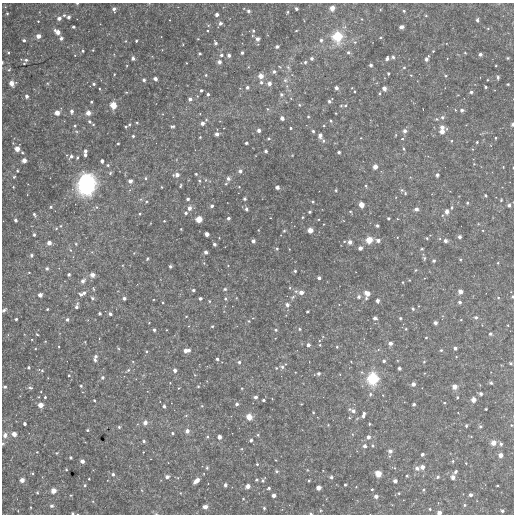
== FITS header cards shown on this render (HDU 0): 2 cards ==
NAXIS1  =                  512
NAXIS2  =                  512

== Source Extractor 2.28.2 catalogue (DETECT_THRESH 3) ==
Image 512 x 512 px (HDU 0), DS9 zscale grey, 1 PNG px = 1 image px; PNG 516 x 516 px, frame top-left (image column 1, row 512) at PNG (2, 3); no overlay
Background 3940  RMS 160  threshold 482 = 3 sigma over >= 5 px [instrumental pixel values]
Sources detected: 450; all 450 listed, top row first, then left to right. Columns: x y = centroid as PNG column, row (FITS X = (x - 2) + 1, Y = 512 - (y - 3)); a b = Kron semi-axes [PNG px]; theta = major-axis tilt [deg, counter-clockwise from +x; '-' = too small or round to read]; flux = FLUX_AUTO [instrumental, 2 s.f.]
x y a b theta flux
77 3 3 2 - 13000
332 8 5 4 - 85000
114 9 5 4 - 37000
296 9 3 3 - 33000
380 9 4 3 - 10000
248 11 3 3 - 26000
404 11 3 3 - 15000
288 12 3 2 - 12000
7 13 3 3 - 13000
64 15 4 4 - 14000
217 15 3 3 - 41000
426 16 4 3 - 11000
69 17 3 3 - 35000
59 18 4 4 - 47000
170 20 2 2 - 5400
477 20 4 3 - 26000
38 21 3 3 - 9400
220 23 4 4 - 36000
208 25 5 3 - 12000
73 27 3 3 - 20000
401 27 4 4 - 60000
488 28 4 4 - 13000
253 31 4 3 - 13000
296 31 3 3 - 9400
57 32 7 4 -36 84000
38 36 4 4 - 67000
337 37 12 10 -84 340000
380 37 4 3 - 12000
61 38 4 3 - 35000
198 39 3 2 - 6300
257 39 5 5 - 30000
24 40 3 3 - 21000
321 40 4 4 - 29000
136 41 3 3 - 16000
355 42 5 5 - 22000
215 43 4 3 - 24000
277 46 3 3 - 27000
93 50 3 3 - 8000
83 51 4 3 - 14000
433 51 3 3 - 11000
349 52 5 4 - 26000
8 53 4 3 - 11000
200 53 3 3 - 13000
242 53 3 3 - 25000
465 53 3 3 - 9400
480 54 4 3 - 39000
221 55 4 4 - 27000
229 55 4 3 - 38000
393 57 4 4 - 23000
133 58 4 4 - 41000
312 58 4 3 - 29000
508 58 4 3 - 13000
387 59 4 3 - 37000
427 59 5 3 - 51000
26 60 5 4 - 30000
2 62 3 2 - 8600
219 62 4 4 - 43000
305 62 4 4 - 17000
371 65 3 3 - 33000
496 66 3 2 - 10000
288 67 8 4 -54 19000
404 67 4 4 - 15000
9 70 4 3 - 15000
274 71 4 4 - 29000
388 73 3 3 - 15000
114 74 3 2 - 9800
206 75 3 3 - 11000
411 75 3 3 - 7900
261 76 5 5 - 79000
446 76 4 3 - 14000
498 77 4 3 - 25000
155 79 4 3 - 47000
144 80 3 3 - 25000
285 80 6 6 - 28000
487 80 2 2 - 9300
261 82 5 5 - 27000
12 83 5 5 - 87000
269 83 5 4 - 54000
94 84 4 3 - 22000
508 84 3 3 - 14000
247 87 4 4 - 29000
486 87 3 3 - 17000
240 88 3 3 - 6700
336 88 4 3 - 42000
384 88 4 4 - 61000
100 89 3 2 - 8100
201 90 3 3 - 19000
355 91 3 2 - 9900
126 92 4 3 - 9300
471 92 4 3 - 27000
379 93 4 3 - 12000
208 94 3 3 - 26000
281 94 4 4 - 24000
27 96 4 4 - 36000
190 99 4 4 - 37000
329 101 5 3 - 29000
91 102 3 3 - 16000
113 105 6 5 - 140000
299 105 4 3 - 14000
345 105 4 3 - 15000
341 106 4 3 - 10000
267 109 5 4 - 14000
455 110 4 2 - 7800
462 110 4 4 - 30000
72 111 5 4 - 39000
57 113 5 5 - 87000
88 113 5 5 - 77000
336 113 2 2 - 8100
308 116 3 2 - 12000
442 117 5 5 - 28000
282 118 4 4 - 59000
436 119 5 4 - 15000
89 121 4 4 - 19000
331 121 4 3 - 15000
137 123 3 3 - 11000
202 123 4 4 - 48000
93 124 4 3 - 11000
129 124 3 3 - 12000
512 124 4 3 - 31000
75 126 5 4 - 15000
172 126 5 3 - 21000
324 126 3 3 - 11000
126 127 3 3 - 18000
442 127 6 5 - 55000
290 128 3 3 - 15000
259 130 4 3 - 46000
313 131 3 3 - 20000
405 131 5 5 - 39000
442 131 5 5 - 72000
217 134 4 3 - 46000
320 135 5 4 - 43000
133 136 3 3 - 20000
200 137 3 3 - 11000
269 138 5 4 - 13000
496 138 3 2 - 12000
402 139 5 3 - 9400
323 141 5 5 - 20000
451 141 4 3 - 11000
477 142 3 3 - 14000
13 143 4 3 - 8500
118 143 3 2 - 13000
246 143 3 3 - 23000
17 149 4 4 - 89000
404 149 4 3 - 17000
473 149 3 3 - 9700
85 151 4 3 - 33000
266 151 3 3 - 29000
22 152 4 3 - 16000
339 152 3 3 - 23000
85 155 3 3 - 32000
71 156 6 5 - 37000
77 158 4 3 - 13000
24 160 4 4 - 72000
102 161 4 3 - 42000
474 164 3 3 - 8500
108 165 4 4 - 16000
375 167 4 4 - 71000
503 167 3 2 - 8700
17 171 3 3 - 16000
240 171 5 4 - 36000
110 173 5 4 - 16000
196 174 3 3 - 14000
176 175 7 4 4 58000
437 175 4 3 - 32000
14 177 4 4 - 15000
145 178 4 4 - 15000
228 178 5 4 - 35000
206 180 5 5 - 13000
130 181 4 4 - 57000
199 181 5 4 - 14000
86 184 20 16 82 990000
226 184 3 3 - 14000
180 186 4 2 - 14000
366 186 4 4 - 12000
13 187 3 3 - 10000
162 187 3 3 - 9300
239 187 3 3 - 8600
277 187 4 3 - 48000
336 190 3 3 - 14000
402 190 5 5 - 17000
405 193 4 3 - 15000
485 195 3 3 - 16000
188 199 3 3 - 27000
245 199 3 3 - 21000
501 200 3 3 - 11000
146 201 4 4 - 13000
313 202 3 3 - 13000
467 203 3 3 - 16000
361 205 5 4 - 93000
509 205 4 4 - 35000
212 206 3 3 - 33000
51 207 4 3 - 14000
97 207 5 5 - 16000
452 207 4 3 - 20000
189 208 5 4 - 53000
246 209 4 4 - 29000
416 209 4 4 - 48000
350 211 3 3 - 11000
447 211 5 4 - 54000
310 212 3 3 - 20000
186 213 4 3 - 21000
34 214 5 3 - 19000
140 214 4 3 - 9100
303 217 4 2 - 8100
228 218 3 3 - 31000
270 218 2 2 - 6300
388 218 3 3 - 16000
199 219 5 5 - 130000
15 220 3 3 - 36000
164 221 3 3 - 10000
377 226 3 3 - 25000
56 228 5 5 - 16000
310 230 4 4 - 93000
483 230 2 2 - 7800
284 231 4 4 - 12000
207 234 4 4 - 62000
34 235 3 3 - 19000
430 235 2 2 - 5100
397 237 3 2 - 6600
459 237 3 3 - 38000
219 238 2 2 - 5800
427 238 3 3 - 14000
369 240 6 6 - 140000
378 240 5 4 - 41000
253 241 4 3 - 39000
344 241 3 3 - 9800
445 241 4 4 - 37000
350 242 4 4 - 52000
49 243 4 4 - 62000
76 244 4 4 - 11000
214 244 3 3 - 31000
277 248 4 3 - 16000
360 248 4 4 - 49000
422 249 3 3 - 15000
70 250 5 3 - 10000
206 252 4 3 - 42000
134 253 4 3 - 9200
31 255 4 4 - 21000
147 258 4 3 - 12000
424 258 5 4 - 16000
460 259 4 3 - 12000
434 260 3 3 - 29000
498 263 3 3 - 11000
170 266 3 3 - 26000
47 268 5 4 - 20000
415 270 4 3 - 13000
295 271 3 3 - 17000
29 272 3 2 - 8300
69 274 3 3 - 28000
92 275 5 5 - 61000
319 278 3 3 - 33000
409 280 3 3 - 9100
83 281 7 5 49 39000
403 282 3 3 - 9800
93 289 5 3 - 12000
225 289 4 3 - 20000
193 290 3 3 - 24000
460 291 4 4 - 63000
301 292 5 5 - 64000
84 293 4 4 - 34000
367 294 7 6 - 94000
40 295 4 4 - 56000
81 295 4 3 - 28000
293 297 7 5 25 24000
359 297 4 4 - 31000
512 297 3 2 - 15000
92 298 5 4 - 22000
124 298 3 3 - 34000
200 298 3 3 - 30000
498 298 4 4 - 12000
225 299 4 4 - 18000
209 301 4 3 - 11000
377 301 4 3 - 40000
460 302 3 3 - 31000
287 305 5 4 - 49000
77 306 8 4 77 36000
47 309 3 3 - 13000
413 309 4 3 - 20000
4 310 6 4 34 22000
307 312 3 3 - 15000
100 314 3 3 - 23000
110 314 3 3 - 35000
186 316 3 2 - 7600
476 317 4 4 - 27000
253 318 3 3 - 7500
375 318 4 4 - 39000
400 318 3 3 - 16000
16 319 3 3 - 25000
67 319 4 4 - 29000
248 321 4 4 - 12000
435 323 4 3 - 40000
212 326 3 3 - 15000
300 329 5 4 - 16000
406 329 4 4 - 9300
154 330 3 3 - 33000
166 330 2 2 - 7900
276 330 4 4 - 19000
37 334 3 2 - 9800
490 334 5 4 - 17000
426 338 3 2 - 12000
32 339 3 2 - 6400
45 341 3 3 - 8300
85 342 3 3 - 9800
390 343 4 4 - 45000
308 345 4 4 - 37000
320 345 3 3 - 10000
337 347 3 3 - 14000
455 348 3 3 - 34000
186 350 7 4 4 89000
441 350 3 3 - 15000
146 351 4 4 - 12000
96 356 4 3 - 28000
217 359 3 3 - 27000
95 360 4 3 - 28000
384 361 3 3 - 24000
239 362 4 3 - 22000
424 362 4 3 - 12000
511 364 4 3 - 19000
29 367 3 3 - 20000
282 367 6 5 - 32000
276 368 4 4 - 12000
399 368 3 3 - 23000
128 370 4 4 - 16000
175 370 4 3 - 46000
42 371 4 3 - 13000
295 372 2 2 - 7700
318 373 3 3 - 30000
69 375 3 3 - 13000
195 375 4 3 - 7000
102 377 5 4 - 26000
373 379 12 11 - 400000
170 383 2 2 - 8000
491 383 4 4 - 21000
413 384 4 4 - 51000
81 386 4 3 - 18000
198 386 3 3 - 11000
454 386 5 5 - 79000
5 387 3 3 - 22000
30 388 7 5 -5 17000
242 388 3 3 - 12000
481 393 5 4 - 21000
370 394 4 4 - 20000
45 397 3 3 - 16000
255 397 4 4 - 38000
457 397 3 3 - 16000
94 400 3 2 - 11000
264 400 3 3 - 22000
473 400 4 4 - 74000
444 403 3 3 - 11000
237 404 4 4 - 28000
414 404 3 3 - 22000
41 405 4 4 - 92000
164 406 4 3 - 25000
202 406 5 4 - 9900
349 409 5 4 - 15000
486 409 3 3 - 15000
353 411 4 4 - 40000
313 412 3 3 - 9800
186 415 4 4 - 13000
363 415 6 3 75 47000
249 417 6 5 - 120000
145 422 5 5 - 54000
25 424 3 3 - 34000
369 424 3 2 - 17000
328 425 3 3 - 8700
511 425 3 3 - 10000
466 426 4 3 - 18000
480 426 5 5 - 20000
119 427 3 3 - 19000
87 430 3 3 - 14000
187 431 5 5 - 51000
172 433 4 3 - 18000
14 434 5 4 - 76000
5 435 6 5 - 50000
258 435 4 3 - 16000
207 437 5 4 - 15000
219 437 4 4 - 59000
368 437 4 4 - 41000
251 440 4 4 - 27000
144 441 4 4 - 23000
493 443 5 5 - 88000
3 444 5 4 - 13000
501 444 4 4 - 29000
373 445 4 4 - 17000
365 446 4 4 - 44000
242 449 4 4 - 11000
390 451 5 4 - 43000
37 452 3 3 - 8300
56 453 4 4 - 11000
422 454 3 3 - 32000
500 455 4 4 - 62000
70 457 3 3 - 21000
82 461 4 4 - 53000
453 461 4 4 - 15000
466 463 3 2 - 9900
257 464 3 3 - 14000
422 467 4 4 - 57000
207 468 4 3 - 16000
417 468 5 5 - 41000
66 470 3 2 - 12000
276 471 5 4 - 19000
455 471 4 3 - 29000
33 473 4 3 - 11000
113 474 4 4 - 29000
378 474 6 5 - 87000
407 476 3 3 - 10000
167 477 4 4 - 41000
331 477 4 4 - 26000
438 477 5 4 - 18000
453 477 4 4 - 60000
178 478 4 3 - 7900
89 479 3 3 - 11000
256 479 3 3 - 21000
22 480 4 4 - 69000
263 480 7 4 52 21000
196 481 6 4 43 92000
309 481 3 2 - 12000
395 481 4 4 - 43000
85 485 3 3 - 17000
225 485 4 3 - 31000
345 485 3 3 - 15000
497 485 3 2 - 12000
248 486 4 4 - 69000
356 487 3 2 - 7900
269 488 3 3 - 20000
318 488 4 4 - 72000
372 489 3 3 - 16000
53 490 4 4 - 93000
423 490 4 3 - 13000
37 493 3 2 - 11000
399 493 4 3 - 12000
71 495 3 3 - 11000
273 495 4 4 - 53000
471 495 3 3 - 36000
376 496 4 4 - 47000
243 499 2 2 - 10000
93 501 4 3 - 9200
465 505 4 3 - 15000
52 506 4 4 - 28000
31 507 2 2 - 9700
205 507 4 4 - 57000
264 508 3 3 - 15000
430 509 3 3 - 13000
18 511 2 2 - 7100
320 511 5 4 - 13000
502 511 4 3 - 23000
73 513 3 2 - 15000
311 513 4 3 - 15000
439 513 4 3 - 59000
156 514 6 3 -19 12000
At the frame edge (FLAGS 8, measured only in part): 10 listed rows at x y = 77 3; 2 62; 512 124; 512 297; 4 310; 3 444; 73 513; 311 513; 439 513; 156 514

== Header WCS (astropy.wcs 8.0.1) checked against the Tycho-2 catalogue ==
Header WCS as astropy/WCSLIB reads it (CRVAL/CRPIX/CD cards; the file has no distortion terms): RA---TAN/DEC--TAN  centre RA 02:39:47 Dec +19:13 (39.94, +19.22 deg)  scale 3.52 arcsec/px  FOV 30.0' x 30.0'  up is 0 deg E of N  parity normal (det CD < 0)
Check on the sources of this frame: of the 60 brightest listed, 3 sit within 5.3 arcsec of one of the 4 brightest Tycho-2 stars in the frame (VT <= 12.02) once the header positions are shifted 1.58 arcsec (1.02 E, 1.21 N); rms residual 2.60 arcsec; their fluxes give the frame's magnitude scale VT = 24.88 - 2.5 log10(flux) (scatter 0.01 mag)
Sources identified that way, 3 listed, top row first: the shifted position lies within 5.3 arcsec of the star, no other Tycho-2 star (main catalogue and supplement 1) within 10.6 arcsec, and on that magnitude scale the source's flux lands within +1.5 / -3 mag of the star's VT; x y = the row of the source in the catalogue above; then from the Tycho-2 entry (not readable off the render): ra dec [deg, ICRS J2000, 3 dp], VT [Tycho-2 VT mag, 2 dp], TYC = Tycho-2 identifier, HIP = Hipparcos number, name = IAU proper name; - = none
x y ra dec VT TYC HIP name
337 37 39.862 +19.441 11.05 1219-1323-1 - -
113 105 40.094 +19.374 12.02 1226-984-1 - -
373 379 39.825 +19.107 10.34 1219-84-1 - -